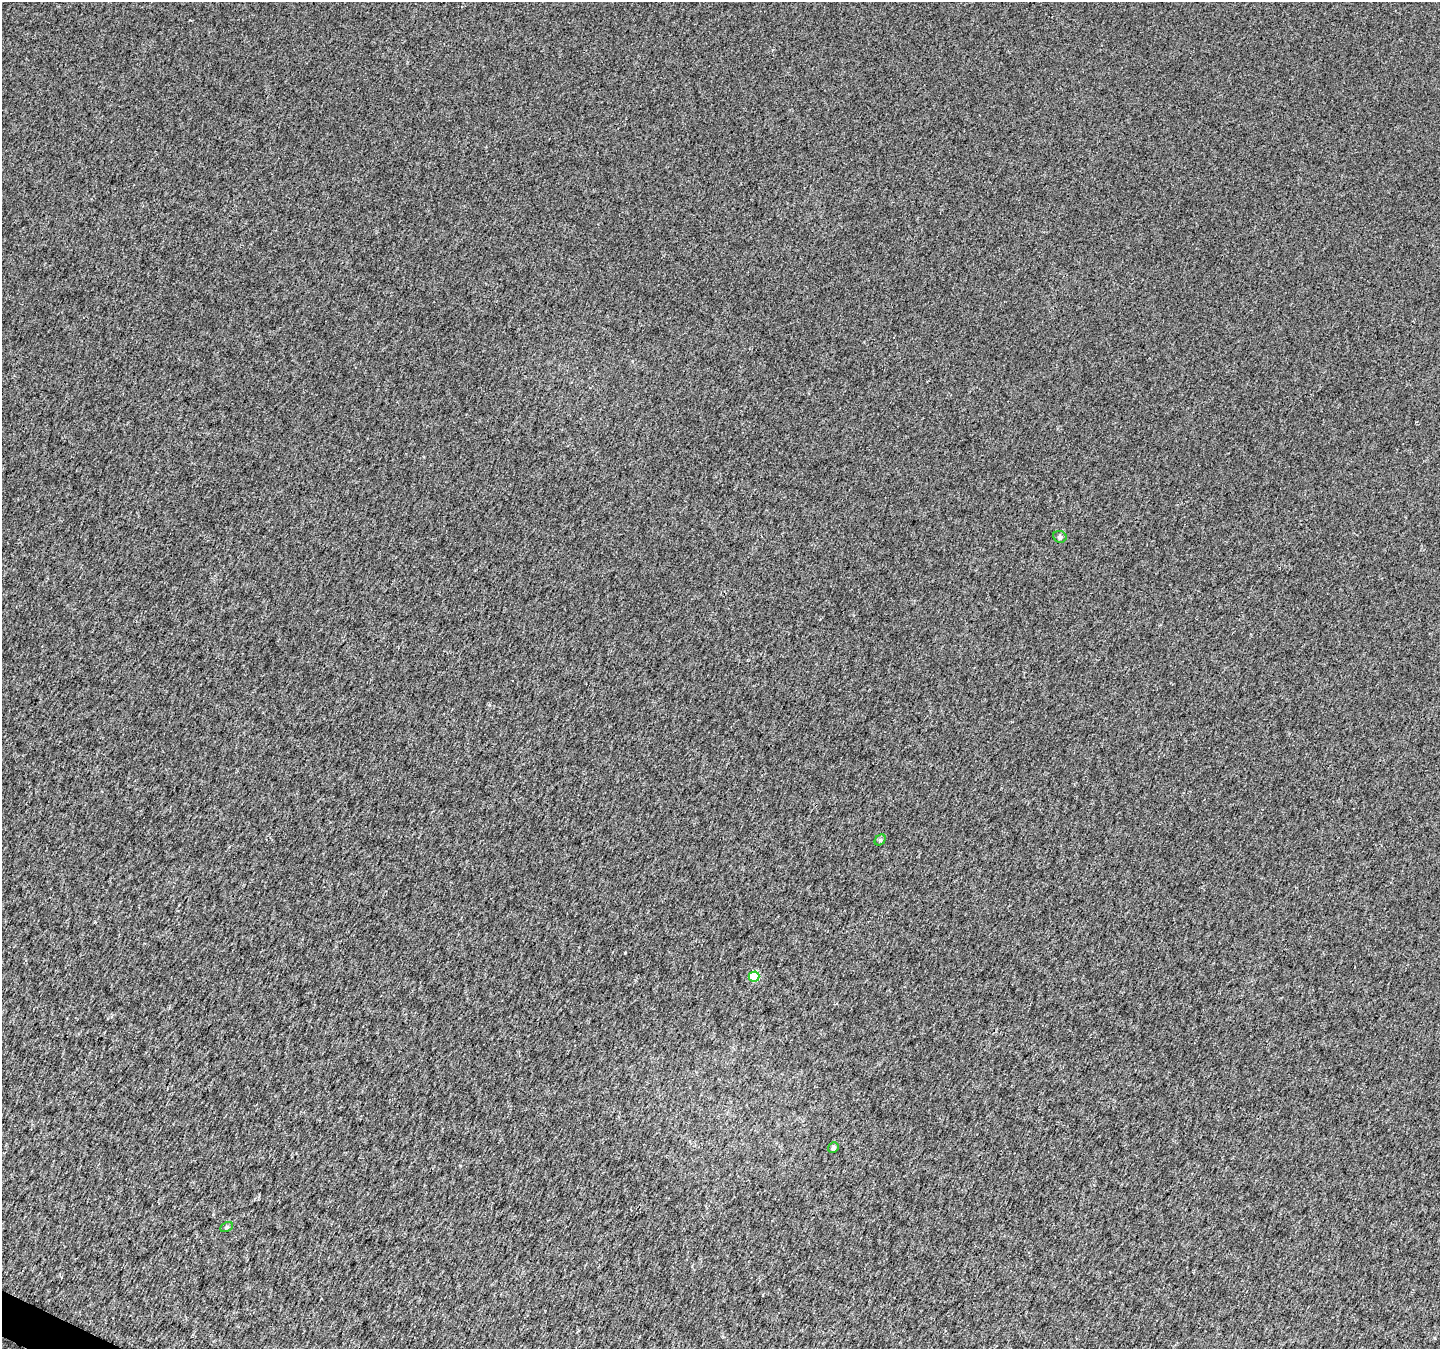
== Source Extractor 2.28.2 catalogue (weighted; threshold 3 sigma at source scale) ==
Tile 7 of 4 x 4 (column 3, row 2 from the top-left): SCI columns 2883-4320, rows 2899-4245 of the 5769 x 5870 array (HDU 1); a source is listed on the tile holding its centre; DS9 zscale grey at full resolution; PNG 1442 x 1351 px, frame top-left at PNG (2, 2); each listed source drawn as its Kron ellipse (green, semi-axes under 4 px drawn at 4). Shown black and unused: <1% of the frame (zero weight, under 2 of 3 exposures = <1% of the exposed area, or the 3 px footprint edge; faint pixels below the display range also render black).
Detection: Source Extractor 2.28.2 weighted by HDU 2 'WHT'; one run over the whole footprint, this tile lists its part. Background 0.00886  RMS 0.01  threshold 0.0459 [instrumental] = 3 sigma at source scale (4.5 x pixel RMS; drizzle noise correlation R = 1.50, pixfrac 1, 0.0396/0.0396 arcsec/px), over >= 5 px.
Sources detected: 5; all 5 listed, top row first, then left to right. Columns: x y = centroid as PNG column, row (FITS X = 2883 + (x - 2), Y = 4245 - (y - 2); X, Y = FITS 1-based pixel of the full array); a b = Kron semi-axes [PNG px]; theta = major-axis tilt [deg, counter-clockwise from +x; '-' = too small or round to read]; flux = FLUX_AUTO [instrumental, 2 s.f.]
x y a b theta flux
1060 537 7 5 -24 2.3
880 840 6 5 - 1.6
754 977 5 5 - 41
833 1148 5 5 - 2.1
227 1227 7 4 27 1.8